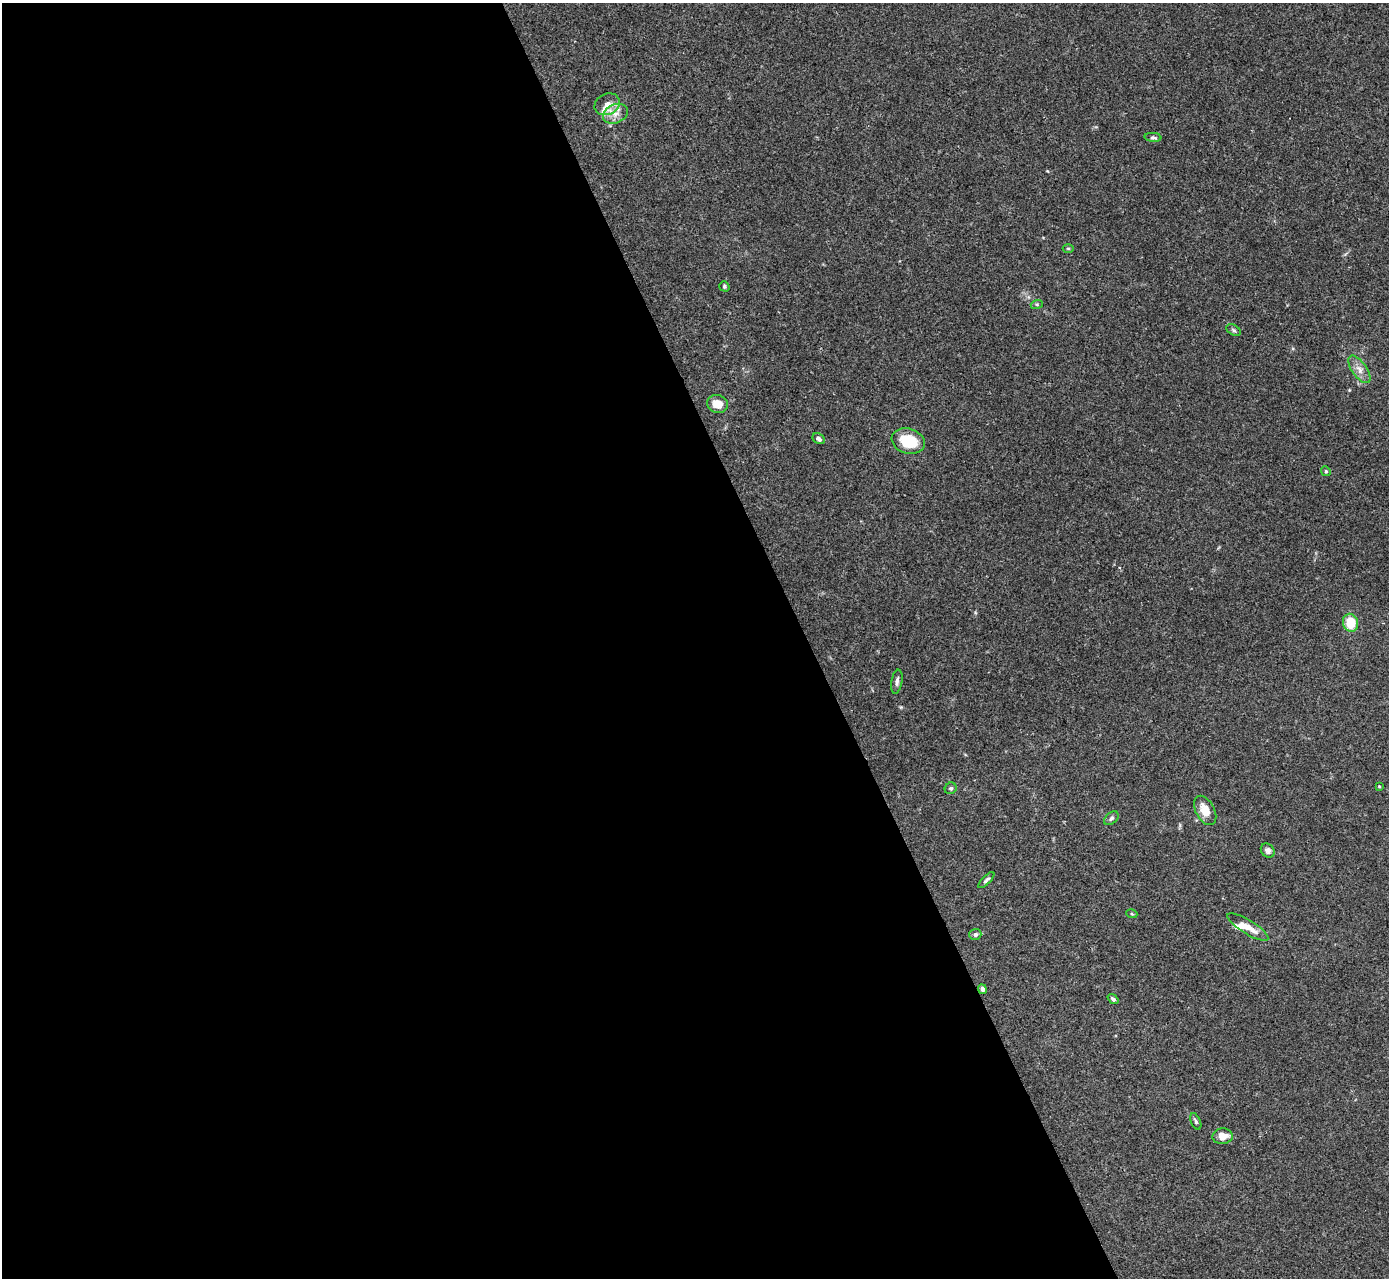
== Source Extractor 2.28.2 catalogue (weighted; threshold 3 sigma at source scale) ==
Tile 9 of 4 x 4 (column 1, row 3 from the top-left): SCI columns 4-1390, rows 1560-2835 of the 5553 x 5542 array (HDU 1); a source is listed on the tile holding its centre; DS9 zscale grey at full resolution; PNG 1391 x 1280 px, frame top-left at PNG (2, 3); each listed source drawn as its Kron ellipse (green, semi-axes under 4 px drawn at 4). Shown black and unused: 58% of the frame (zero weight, under 3 of 4 exposures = <1% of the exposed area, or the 3 px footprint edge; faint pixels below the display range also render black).
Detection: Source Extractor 2.28.2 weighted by HDU 2 'WHT'; one run over the whole footprint, this tile lists its part. Background 0.0392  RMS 0.0028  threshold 0.0126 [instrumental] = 3 sigma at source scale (4.5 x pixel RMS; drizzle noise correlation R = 1.50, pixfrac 1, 0.05/0.05 arcsec/px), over >= 5 px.
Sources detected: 29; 2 inside a brighter listed object's ellipse — not listed separately; the other 27 listed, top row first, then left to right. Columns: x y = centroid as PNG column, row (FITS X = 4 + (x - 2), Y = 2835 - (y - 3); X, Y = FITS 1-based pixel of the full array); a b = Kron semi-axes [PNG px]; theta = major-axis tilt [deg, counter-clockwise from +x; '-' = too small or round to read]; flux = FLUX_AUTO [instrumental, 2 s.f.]
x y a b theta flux
607 104 13 10 27 2.3
615 114 13 9 24 2.5
1153 137 8 4 -4 0.59
1068 248 5 3 - 0.29
724 286 5 5 - 0.44
1037 304 6 4 17 0.38
1234 330 8 5 -28 0.56
1359 369 16 7 -55 2.1
717 404 10 9 - 3.3
819 439 6 5 - 0.83
908 441 17 12 -18 10
1326 471 5 4 - 0.37
1351 623 9 7 -76 7.1
897 682 12 5 80 0.99
1379 786 3 2 - 0.23
951 788 6 5 - 0.54
1205 810 16 9 -61 3.8
1111 818 8 5 42 0.68
1268 851 8 6 -51 0.85
986 880 10 4 45 0.62
1132 914 6 3 -18 0.29
1248 927 23 7 -32 3.2
975 934 6 5 - 0.72
982 989 5 4 - 0.93
1113 999 6 4 -40 0.59
1196 1121 9 4 -66 0.6
1223 1136 10 8 4 2.4